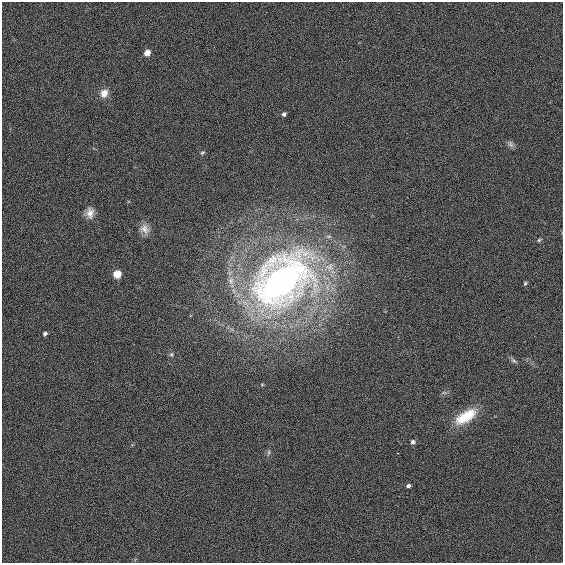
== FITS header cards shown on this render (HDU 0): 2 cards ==
NAXIS1  =                  561
NAXIS2  =                  561

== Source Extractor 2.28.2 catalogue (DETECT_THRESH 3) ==
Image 561 x 561 px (HDU 0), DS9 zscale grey, 1 PNG px = 1 image px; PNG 565 x 565 px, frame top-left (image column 1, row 561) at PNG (2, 2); no overlay
Background 1.65e-04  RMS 0.018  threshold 0.0533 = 3 sigma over >= 5 px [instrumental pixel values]
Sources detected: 19; all 19 listed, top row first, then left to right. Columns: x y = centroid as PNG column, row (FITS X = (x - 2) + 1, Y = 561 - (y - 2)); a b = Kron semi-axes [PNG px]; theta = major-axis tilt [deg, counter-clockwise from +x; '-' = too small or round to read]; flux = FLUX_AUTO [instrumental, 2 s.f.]
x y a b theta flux
147 53 6 5 - 11
104 93 11 10 - 9.9
284 114 5 4 - 2.7
510 144 11 6 -53 3.9
202 152 7 5 33 1.9
90 213 15 10 88 9.7
145 229 14 11 -55 9.8
539 240 5 4 - 1.6
117 274 5 5 - 39
282 280 76 52 40 620
525 283 5 4 - 1.7
45 334 5 4 - 2.8
171 354 7 6 - 2.6
513 360 11 5 -43 3.2
444 393 8 4 -9 2.4
466 416 27 12 33 40
413 442 6 5 - 3.2
269 452 6 5 - 2.6
408 486 5 4 - 2.8